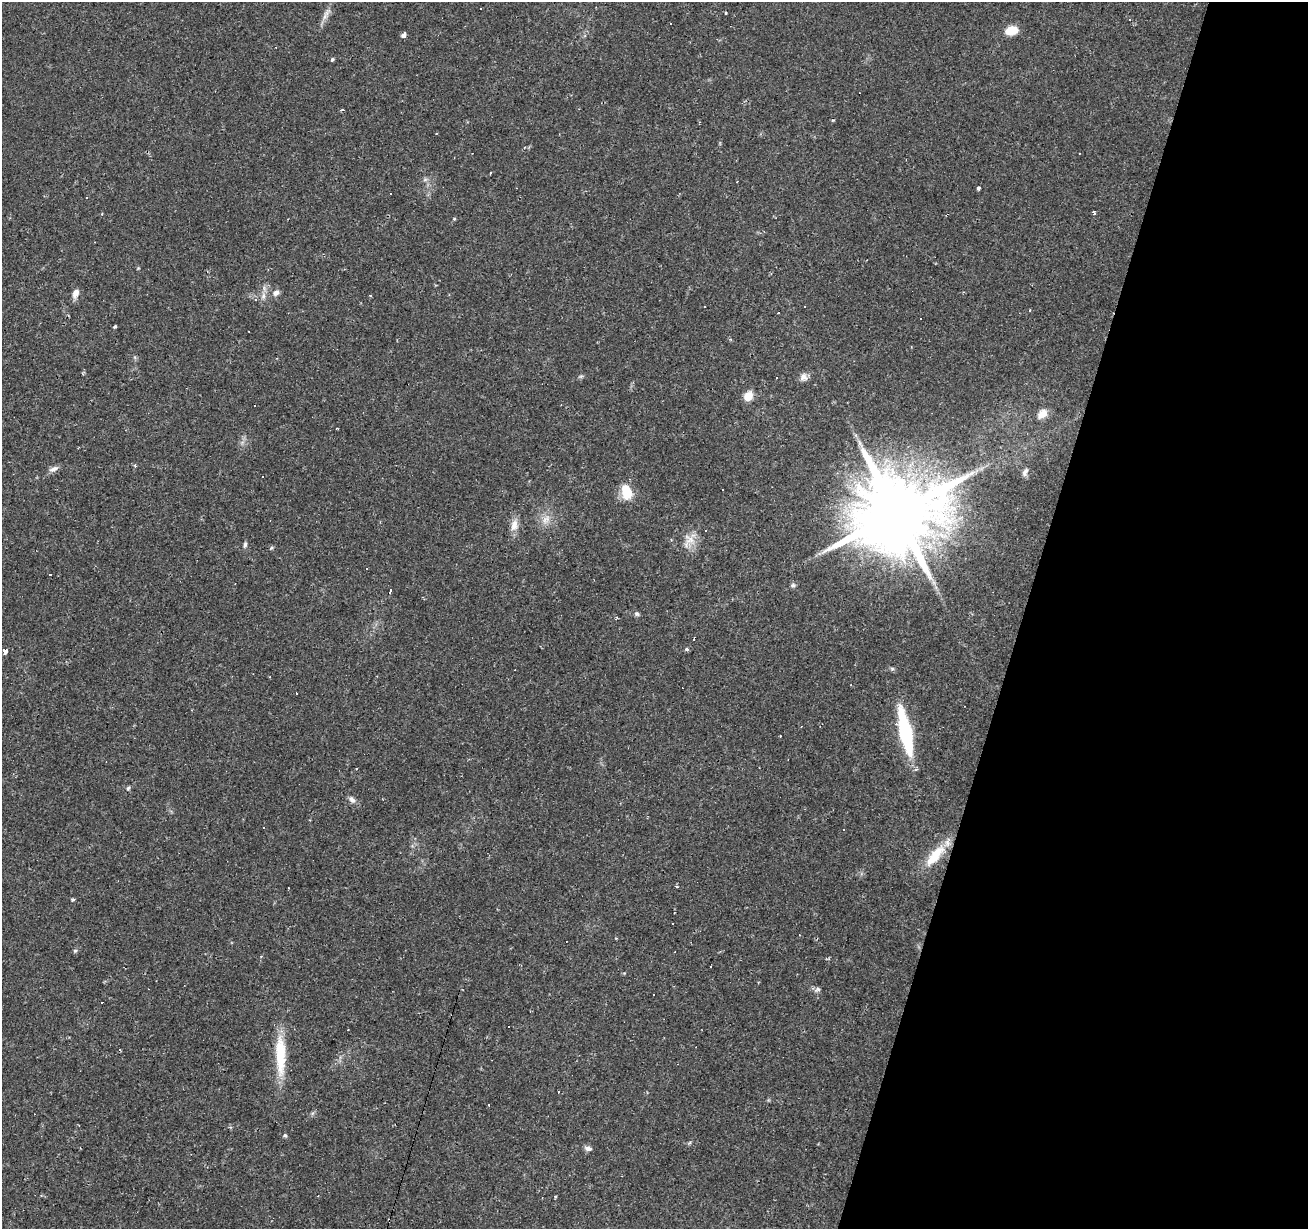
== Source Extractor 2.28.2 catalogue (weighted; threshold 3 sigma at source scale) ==
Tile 8 of 4 x 4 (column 4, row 2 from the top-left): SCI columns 3917-5222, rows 2669-3895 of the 5226 x 5399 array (HDU 1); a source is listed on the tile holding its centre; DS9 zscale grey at full resolution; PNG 1310 x 1231 px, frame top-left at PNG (2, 2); no overlay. Shown black and unused: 22% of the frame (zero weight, under 2 of 3 exposures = <1% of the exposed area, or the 3 px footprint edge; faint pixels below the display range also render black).
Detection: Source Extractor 2.28.2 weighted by HDU 2 'WHT'; one run over the whole footprint, this tile lists its part. Background 0.0437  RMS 0.004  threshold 0.0178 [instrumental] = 3 sigma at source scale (4.5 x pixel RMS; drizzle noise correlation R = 1.50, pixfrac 1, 0.0396/0.0396 arcsec/px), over >= 5 px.
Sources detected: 101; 35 cosmic-ray / hot-pixel residue — not listed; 1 inside a brighter listed object's ellipse — not listed separately; the other 65 listed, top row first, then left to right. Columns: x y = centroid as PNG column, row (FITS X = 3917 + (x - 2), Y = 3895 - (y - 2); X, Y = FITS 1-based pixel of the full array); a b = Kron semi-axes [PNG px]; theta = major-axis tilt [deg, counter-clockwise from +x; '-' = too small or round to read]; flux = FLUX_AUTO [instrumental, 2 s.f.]
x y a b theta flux
481 8 2 2 - 0.23
725 13 3 3 - 0.52
326 14 22 6 62 2.7
670 23 3 2 - 0.46
1011 30 12 8 15 7.4
404 35 5 3 - 2.6
332 60 4 4 - 0.81
342 110 4 3 - 0.52
436 133 3 2 - 0.27
1079 154 3 2 - 0.33
490 173 3 2 - 0.64
425 180 7 4 1 0.83
978 188 4 3 - 2.1
1093 212 4 3 - 0.78
454 219 4 4 - 0.43
75 293 11 7 70 2.6
276 293 9 7 31 2
263 296 10 6 80 1.9
256 299 5 4 - 0.59
1030 310 3 3 - 0.65
921 319 3 3 - 1.4
114 327 4 3 - 0.73
581 376 7 4 18 0.62
804 377 11 9 80 2.1
748 396 10 8 58 5.1
1042 414 14 10 43 3.7
135 466 4 3 - 0.62
54 469 14 6 22 1.8
1025 472 12 6 66 1.5
262 476 3 3 - 0.57
625 488 22 11 84 6.4
897 512 23 19 55 6800
546 519 15 9 45 3.7
514 525 17 10 81 3.7
689 539 18 15 -52 5.4
245 545 8 4 83 0.92
271 548 6 4 32 0.52
367 569 3 2 - 0.49
50 575 3 2 - 0.34
793 585 9 4 0 0.68
390 590 4 3 - 2
637 614 7 6 - 0.85
687 649 5 4 - 0.84
5 651 3 3 - 26
851 685 3 2 - 0.29
905 732 41 10 -78 42
780 736 2 2 - 0.33
356 769 3 2 - 0.36
128 788 6 5 - 0.67
352 799 11 7 -49 1.7
935 856 32 11 50 12
288 888 3 2 - 0.53
72 899 3 3 - 0.93
674 913 2 2 - 0.35
75 951 5 5 - 0.65
711 966 3 2 - 0.34
818 989 8 6 35 1
280 1055 53 12 -89 16
559 1091 3 2 - 0.41
488 1105 3 2 - 0.66
285 1135 5 4 - 0.6
689 1143 6 4 70 0.52
588 1148 10 6 -9 1.4
318 1196 3 2 - 0.39
555 1196 5 3 - 0.42
Overlapping masked pixels (flux is a lower limit): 1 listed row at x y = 935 856